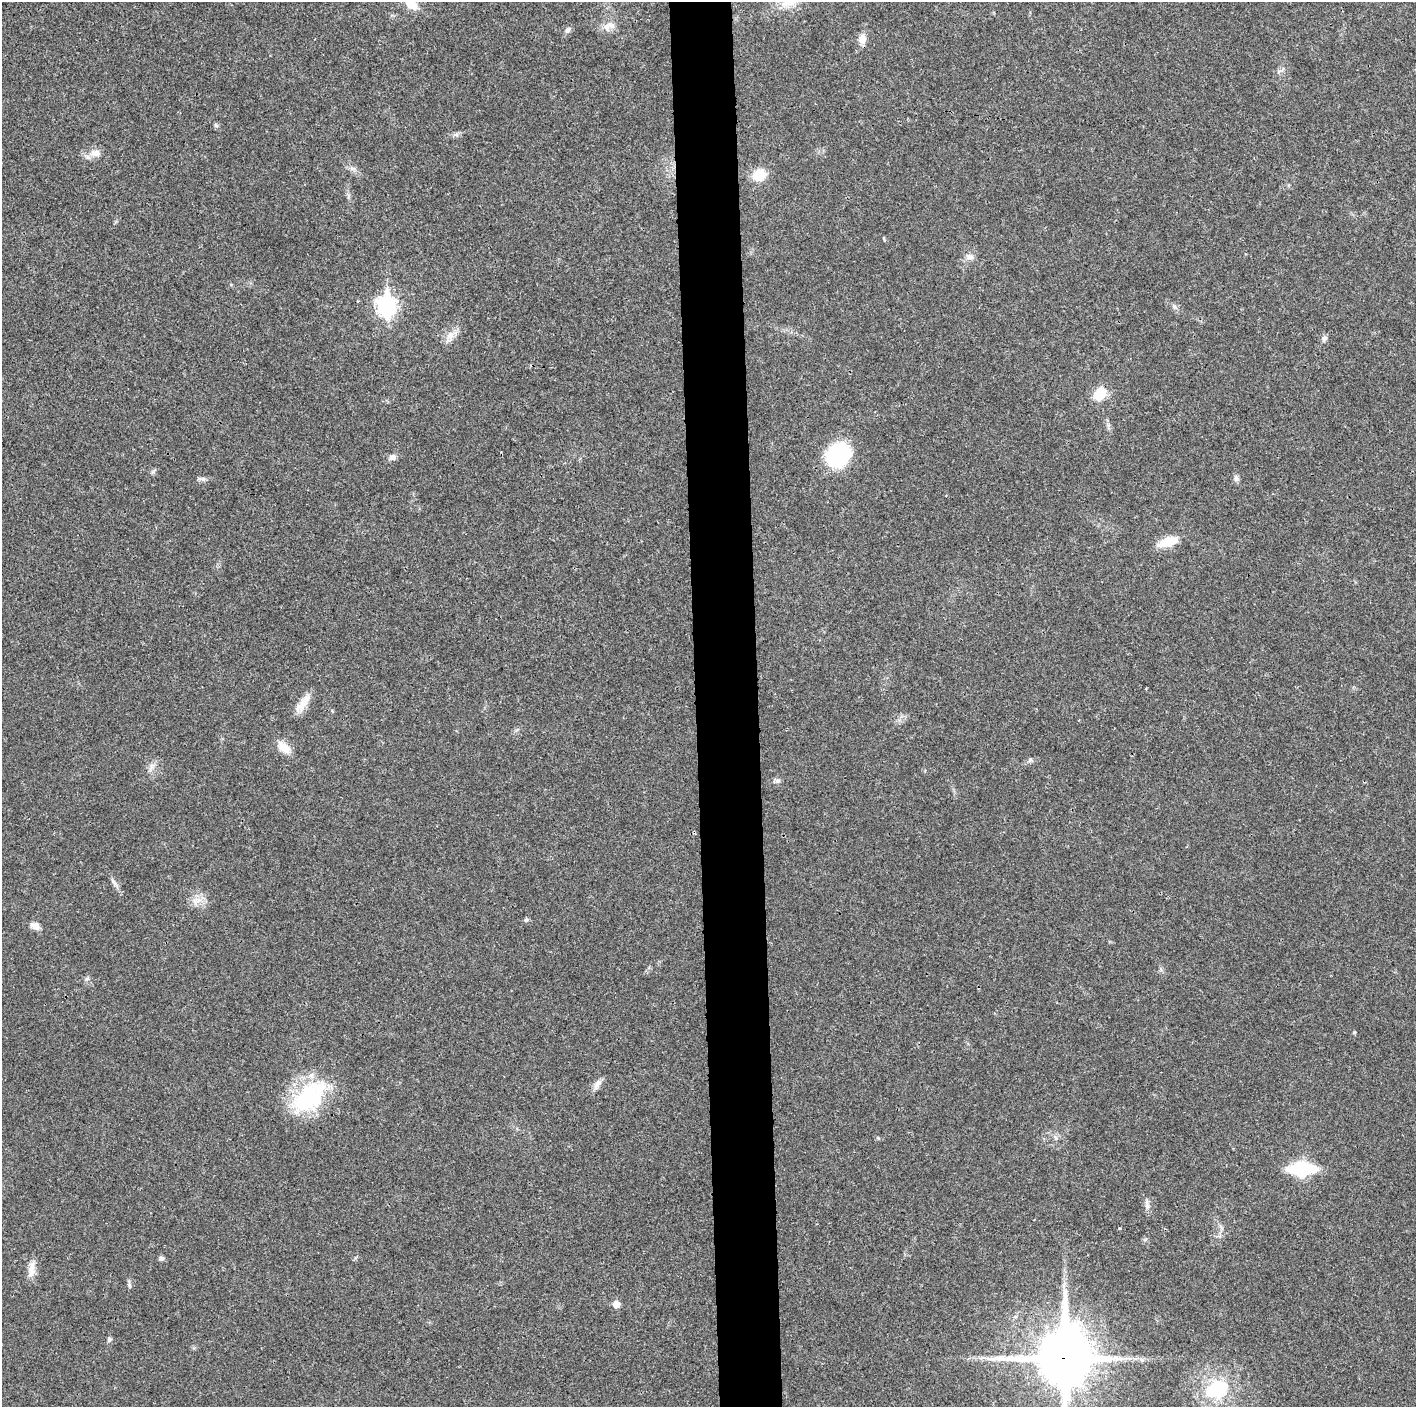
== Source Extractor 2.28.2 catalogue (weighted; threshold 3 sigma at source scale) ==
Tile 5 of 3 x 3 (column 2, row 2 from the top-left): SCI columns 1415-2828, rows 1412-2816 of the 4243 x 4225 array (HDU 1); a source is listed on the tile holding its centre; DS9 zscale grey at full resolution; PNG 1418 x 1409 px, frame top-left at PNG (2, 2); no overlay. Shown black and unused: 4% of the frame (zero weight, under 3 of 4 exposures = <1% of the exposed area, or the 3 px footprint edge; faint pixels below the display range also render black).
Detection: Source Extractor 2.28.2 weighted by HDU 2 'WHT'; one run over the whole footprint, this tile lists its part. Background 0.0183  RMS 0.0039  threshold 0.0177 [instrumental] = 3 sigma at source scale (4.5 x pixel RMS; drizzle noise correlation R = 1.50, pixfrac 1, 0.05/0.05 arcsec/px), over >= 5 px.
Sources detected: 41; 1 inside a brighter listed object's ellipse — not listed separately; the other 40 listed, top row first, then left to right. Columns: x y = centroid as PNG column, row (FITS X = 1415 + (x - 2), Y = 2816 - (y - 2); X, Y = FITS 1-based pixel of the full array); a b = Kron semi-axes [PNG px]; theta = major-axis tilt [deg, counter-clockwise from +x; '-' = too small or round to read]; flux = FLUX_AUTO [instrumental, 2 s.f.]
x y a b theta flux
411 4 15 10 -34 5.4
606 27 11 9 22 2.8
568 30 9 7 54 1.3
862 39 13 10 -88 2.7
216 125 6 5 - 0.68
95 153 17 10 -1 3.5
352 168 7 4 -18 0.98
759 175 12 9 32 11
970 257 12 8 -8 2
386 306 9 8 - 140
1174 307 9 5 -44 1
450 335 11 10 - 3
1324 338 8 7 - 1.2
1100 394 13 10 49 9.7
838 455 27 23 43 29
392 457 9 8 - 1.6
1236 478 9 6 -75 1.2
203 479 9 6 -18 1.1
1168 542 23 10 17 8.4
303 704 25 9 54 5.3
284 747 18 10 -41 4.9
151 767 7 4 72 1.2
777 781 8 6 -15 1.1
114 882 12 5 -55 1.4
198 900 9 7 0 2.6
526 919 5 5 - 0.82
35 926 11 8 -25 2.5
597 1084 15 8 53 2.3
309 1097 51 28 43 35
1056 1138 7 4 -71 0.75
1302 1169 20 9 0 36
1147 1206 8 6 83 1.4
161 1259 7 6 - 0.99
31 1270 23 8 82 3.6
129 1285 7 5 -68 0.83
1064 1286 7 4 -72 0.92
616 1304 6 5 - 4.1
109 1339 5 5 - 1.2
1064 1358 21 18 88 1900
1217 1389 30 23 21 23
Overlapping masked pixels (flux is a lower limit): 1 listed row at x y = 1064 1358
Isophote crosses this tile's border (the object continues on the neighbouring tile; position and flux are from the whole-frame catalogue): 2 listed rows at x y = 411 4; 1064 1358
Unlisted compact peaks at least as high as the median listed source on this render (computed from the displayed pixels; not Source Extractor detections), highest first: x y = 1030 759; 1354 1032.